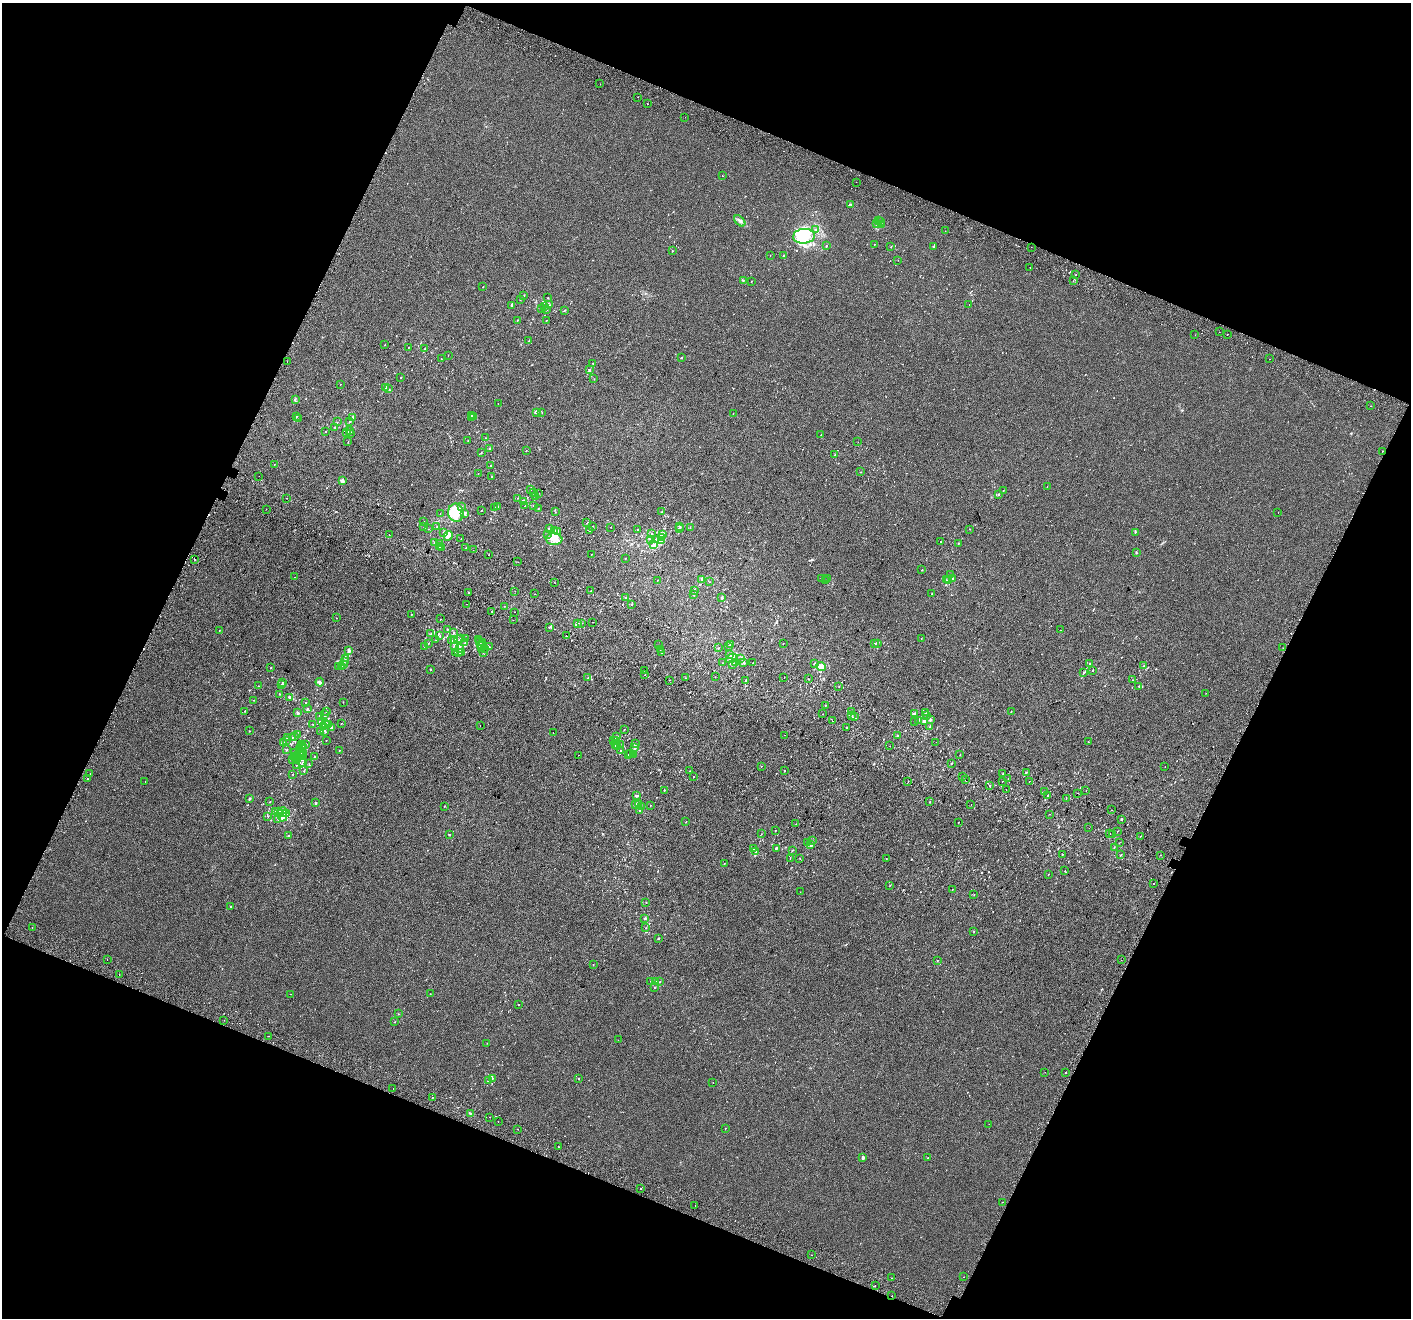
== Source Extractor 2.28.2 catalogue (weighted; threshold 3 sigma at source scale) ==
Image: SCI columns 79-5714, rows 384-5644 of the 5785 x 5965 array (HDU 1 of 3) = the unmasked area's bounding box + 8 px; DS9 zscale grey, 4 x 4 block average (1 PNG px = mean of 4 x 4 image px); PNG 1413 x 1320 px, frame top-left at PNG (2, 3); each listed source drawn as its Kron ellipse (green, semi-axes under 4 px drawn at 4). Shown black and unused: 43% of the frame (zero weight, under 2 of 3 exposures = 6% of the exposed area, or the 3 px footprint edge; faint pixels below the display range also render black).
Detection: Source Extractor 2.28.2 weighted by HDU 2 'WHT'. Background 0.00147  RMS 0.0064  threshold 0.0287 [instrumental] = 3 sigma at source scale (4.5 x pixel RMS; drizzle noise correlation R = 1.50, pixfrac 1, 0.0396/0.0396 arcsec/px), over >= 5 px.
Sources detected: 894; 3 inside a brighter object's white glare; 39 cosmic-ray / hot-pixel residue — neither listed nor drawn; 46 coinciding with a brighter row at this scale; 24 inside a brighter listed object's ellipse — not listed separately; of the other 782, all 500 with FLUX_AUTO >= 0.919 (the completeness limit of this list) listed and drawn (282 fainter detections not listed), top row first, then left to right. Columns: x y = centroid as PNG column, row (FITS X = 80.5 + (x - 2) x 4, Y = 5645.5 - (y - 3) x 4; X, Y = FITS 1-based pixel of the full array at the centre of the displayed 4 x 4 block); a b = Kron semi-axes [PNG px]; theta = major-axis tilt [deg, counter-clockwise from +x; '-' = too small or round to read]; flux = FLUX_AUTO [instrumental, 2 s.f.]
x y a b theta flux
600 84 2 2 - 1.2
638 97 2 2 - 2.1
648 104 2 2 - 3.9
685 117 2 2 - 2.5
722 176 2 2 - 1.7
856 182 2 2 - 4.9
851 204 2 2 - 2.4
740 221 7 2 -45 7
878 221 2 2 - 1.4
881 221 3 2 - 3.2
877 223 3 2 - 5.4
881 225 2 2 - 2.7
815 229 2 2 - 1.2
945 231 2 2 - 3.8
804 236 11 7 6 130
874 244 2 2 - 1.6
826 246 2 2 - 2.3
934 246 2 2 - 3.6
891 247 2 2 - 1.1
1031 247 2 2 - 1.6
672 251 2 2 - 3.4
770 255 2 2 - 1.1
783 256 2 2 - 2.5
898 260 2 2 - 1.1
1030 267 2 2 - 4.1
1076 275 2 2 - 4.2
743 280 2 2 - 2.4
751 281 2 2 - 1.4
1073 281 2 2 - 1.8
483 287 2 2 - 1.2
524 296 2 2 - 1.4
548 298 2 2 - 1.2
520 300 2 2 - 1.8
969 304 2 2 - 1
511 305 2 2 - 7.5
550 305 2 2 - 0.97
544 307 2 2 - 1.6
542 308 2 2 - 2
546 309 2 2 - 2.1
564 310 2 2 - 1.7
517 320 2 2 - 1.7
546 320 2 2 - 1.5
1219 332 2 2 - 1.6
1227 334 2 2 - 1.7
1195 335 2 2 - 2.5
529 341 2 2 - 0.94
385 345 2 2 - 1
408 347 2 2 - 1
424 349 2 2 - 1.2
448 355 2 2 - 0.95
682 357 2 2 - 3
441 359 2 2 - 1.2
1270 359 2 2 - 1.3
287 361 2 2 - 2.3
593 363 2 2 - 1.9
590 370 2 2 - 2.2
401 378 2 2 - 1.3
594 379 2 2 - 1.4
340 384 2 2 - 6.4
385 387 4 2 - 4.3
388 389 2 2 - 1.4
295 399 3 2 - 3.3
498 404 2 2 - 0.94
1371 406 2 2 - 1.1
536 412 2 2 - 25
542 412 2 2 - 1
733 413 2 2 - 1.3
472 415 2 2 - 2.2
296 416 2 2 - 1.6
353 417 3 2 - 3.1
474 417 2 2 - 2.4
471 418 2 2 - 1
299 419 2 2 - 1.3
349 421 2 2 - 2.6
337 422 2 2 - 0.95
335 428 2 2 - 1.2
349 431 2 2 - 8.8
325 432 2 2 - 1.8
346 433 2 2 - 2
350 434 2 2 - 1.6
821 435 2 2 - 0.97
485 438 2 2 - 2.2
468 440 2 2 - 1.6
348 442 2 2 - 0.93
858 442 2 2 - 0.97
489 449 2 2 - 2
526 451 2 2 - 0.94
1382 451 2 2 - 2.6
481 453 2 2 - 1.8
835 455 2 2 - 2.3
274 464 2 2 - 1.5
490 465 2 2 - 1.7
861 472 2 2 - 0.99
478 474 2 2 - 1.4
259 476 2 2 - 3.2
491 477 2 2 - 3.4
342 481 2 2 - 39
1047 486 2 2 - 5.1
530 489 2 2 - 2.4
1003 491 2 2 - 1.5
533 493 2 2 - 1.1
538 493 2 2 - 1.2
998 494 2 2 - 2.7
536 496 2 2 - 2
286 498 2 2 - 2.9
518 498 2 2 - 1.2
524 501 2 2 - 5
498 506 2 2 - 1.2
525 506 2 2 - 1.4
533 506 2 2 - 1.3
462 507 3 2 - 2.5
494 508 2 2 - 1.9
538 508 2 2 - 2.3
266 509 2 2 - 1.9
481 510 2 2 - 1.3
555 512 2 2 - 0.92
662 512 2 2 - 1
1278 512 2 2 - 1.7
456 513 9 8 - 95
464 513 3 2 - 3
440 514 2 2 - 1.2
424 522 2 2 - 12
587 522 2 2 - 1.7
592 526 2 2 - 1.2
680 526 2 2 - 1.8
424 527 2 2 - 1.2
437 527 2 2 - 3.7
611 527 2 2 - 1.2
679 528 2 2 - 3.7
690 528 2 2 - 0.98
428 529 2 2 - 2.8
549 529 2 2 - 2.5
970 529 2 2 - 1.2
555 530 2 2 - 3.3
637 530 2 2 - 1.1
557 531 2 2 - 3.8
590 531 2 2 - 2.9
443 532 3 2 - 2.9
1135 532 2 2 - 1.6
548 534 2 2 - 2.1
651 534 2 2 - 1.8
663 534 3 3 - 9.2
389 535 2 2 - 2.8
448 536 5 4 - 12
662 537 2 2 - 1.7
461 539 2 2 - 9.7
554 539 8 6 -6 51
651 539 2 2 - 2.7
655 539 3 2 - 3.4
661 541 4 3 - 6.9
941 541 2 2 - 1.2
434 542 2 2 - 4.4
440 543 2 2 - 2.2
958 543 2 2 - 1.1
654 545 2 2 - 3.5
439 546 3 2 - 8.3
442 547 2 2 - 1.6
466 548 2 2 - 1
473 550 2 2 - 1.1
1136 552 3 2 - 2.1
489 554 2 2 - 3.7
591 554 2 2 - 1.1
625 558 2 2 - 1.5
195 560 2 2 - 5.8
518 562 2 2 - 0.94
922 570 2 2 - 1.7
950 575 2 2 - 1.8
294 577 2 2 - 2.1
821 578 2 2 - 2.4
828 578 2 2 - 1.7
702 579 3 2 - 4.1
952 579 2 2 - 14
657 580 2 2 - 1.5
946 580 2 2 - 1.6
825 581 2 2 - 1.3
948 581 2 2 - 4.5
555 582 2 2 - 1.8
709 582 2 2 - 0.97
695 590 2 2 - 1
515 591 2 2 - 3.7
591 591 2 2 - 2.9
468 593 2 2 - 2
534 594 2 2 - 2.9
932 594 2 2 - 2.5
694 595 2 2 - 2.5
625 598 2 2 - 1.4
722 598 2 2 - 13
467 604 2 2 - 1.7
632 604 2 2 - 2.1
504 606 2 2 - 1.2
492 611 2 2 - 1.9
515 612 2 2 - 2
411 614 2 2 - 1.8
336 618 2 2 - 1.2
441 619 2 2 - 1.2
513 620 2 2 - 2.8
593 622 2 2 - 1.5
581 623 2 2 - 1.6
577 624 2 2 - 8
549 627 3 2 - 2.7
447 629 2 2 - 3.3
1060 630 2 2 - 1
219 631 2 2 - 1.2
453 633 2 2 - 1.6
431 634 2 2 - 1.5
440 636 2 2 - 2
566 636 2 2 - 9.2
921 638 2 2 - 1.3
460 639 2 2 - 1.1
465 639 2 2 - 2
479 639 2 2 - 1.1
436 640 2 2 - 1.4
455 640 4 2 - 10
459 640 2 2 - 1.9
452 641 2 2 - 1.7
480 642 3 2 - 2.8
482 642 2 2 - 1.2
428 643 2 2 - 3.3
465 643 2 2 - 2.1
875 643 3 2 - 2.8
783 644 2 2 - 1.2
878 644 2 2 - 1.3
659 645 2 2 - 3.5
731 645 2 2 - 1.4
425 646 3 2 - 3
455 646 2 2 - 2.7
480 646 2 2 - 2.1
729 646 2 2 - 2
489 647 2 2 - 1.5
482 648 2 2 - 1.7
484 648 2 2 - 2.2
718 648 2 2 - 1.4
1283 648 2 2 - 1.8
459 649 4 3 - 6.7
660 650 2 2 - 1.4
349 651 4 2 - 6.2
455 652 2 2 - 1.7
459 652 4 2 - 6.3
461 653 2 2 - 1.8
483 653 2 2 - 0.95
662 653 2 2 - 4.6
730 654 2 2 - 1.4
731 658 6 3 34 15
345 659 2 2 - 2.5
740 659 2 2 - 1.7
344 661 3 2 - 3.9
744 662 2 2 - 2.4
722 663 2 2 - 1.1
735 663 2 2 - 1.4
753 663 2 2 - 0.97
815 663 2 2 - 1.2
1090 663 2 2 - 1
343 664 2 2 - 2.5
733 664 3 2 - 4.2
821 666 5 4 - 24
1144 666 2 2 - 1.4
338 667 3 2 - 3.2
342 667 3 2 - 3.4
271 668 2 2 - 1.3
430 670 2 2 - 2
645 670 2 2 - 6.5
1093 670 2 2 - 3.8
1083 672 2 2 - 2.1
645 675 2 2 - 5.4
715 677 2 2 - 9.5
588 678 2 2 - 1.7
686 678 2 2 - 1.1
784 678 2 2 - 1.8
808 679 2 2 - 2.5
670 680 2 2 - 0.98
746 680 2 2 - 2
1132 680 2 2 - 0.98
283 682 2 2 - 0.97
320 682 4 3 - 9.8
282 684 2 2 - 4.7
258 686 2 2 - 1.9
839 686 2 2 - 1.2
1138 686 2 2 - 1.5
1206 693 2 2 - 0.94
279 694 2 2 - 1.4
290 698 2 2 - 2.4
254 700 2 2 - 1.7
343 702 2 2 - 1.7
305 703 2 2 - 2.1
825 705 2 2 - 1.5
307 709 3 2 - 3.2
245 711 2 2 - 2.4
326 711 2 2 - 1.4
1011 711 2 2 - 1.9
852 712 2 2 - 1
298 713 2 2 - 5.1
926 713 2 2 - 0.99
822 714 2 2 - 4.4
915 714 2 2 - 2.8
324 715 3 2 - 3.4
926 715 2 2 - 1.5
320 716 2 2 - 1.2
852 716 2 2 - 1.8
854 717 2 2 - 2.8
918 720 2 2 - 1.7
930 720 3 2 - 3.4
322 721 3 3 - 23
832 721 2 2 - 1.5
924 721 4 2 - 8.6
915 722 2 2 - 3.7
325 723 3 2 - 3.1
341 723 2 2 - 1
313 724 2 2 - 1.9
328 725 2 2 - 2.5
323 726 4 2 - 12
480 726 2 2 - 4.3
332 727 2 2 - 2.9
846 727 2 2 - 3.2
930 727 2 2 - 1.2
624 730 2 2 - 1.6
249 731 2 2 - 1.6
321 731 2 2 - 2.4
325 731 2 2 - 1.4
553 733 2 2 - 2
298 735 2 2 - 3
785 735 2 2 - 2.6
295 736 2 2 - 2.4
616 736 2 2 - 0.93
898 736 2 2 - 9
288 737 2 2 - 1.6
292 737 2 2 - 1.2
286 740 2 2 - 2.3
326 740 2 2 - 1.1
613 740 3 2 - 3.2
615 741 2 2 - 1.1
1088 741 2 2 - 1.7
284 742 2 2 - 2.1
936 742 2 2 - 1.9
306 744 2 2 - 1
620 744 2 2 - 1.6
635 744 3 2 - 2.4
301 745 2 2 - 1.5
615 745 2 2 - 1.9
890 746 2 2 - 1.1
303 747 2 2 - 1.5
617 747 2 2 - 2
635 748 3 2 - 4.7
302 749 2 2 - 4.4
287 750 2 2 - 2.2
299 750 2 2 - 1.4
339 750 2 2 - 2.1
621 750 2 2 - 1.3
301 752 3 2 - 4.4
294 753 2 2 - 1.8
300 754 2 2 - 1.3
303 754 2 2 - 1.7
628 754 2 2 - 1.3
631 754 2 2 - 10
960 754 2 2 - 1
578 755 2 2 - 2.1
633 755 2 2 - 2.1
294 756 2 2 - 1.1
303 756 2 2 - 2.2
297 757 2 2 - 1.9
315 757 2 2 - 0.95
293 759 2 2 - 2.5
296 760 3 2 - 3.4
302 763 4 2 - 4.5
952 763 2 2 - 1.2
309 764 2 2 - 1
296 766 2 2 - 1.1
761 766 2 2 - 1.2
1165 767 2 2 - 1.4
304 771 2 2 - 2.3
690 771 2 2 - 1.4
784 771 2 2 - 2
1026 772 2 2 - 6.3
90 774 2 2 - 160
293 774 2 2 - 0.97
1003 774 2 2 - 2.2
694 777 2 2 - 0.96
962 777 2 2 - 1.6
87 778 2 2 - 1.9
1008 778 2 2 - 1.8
965 780 2 2 - 4.2
145 781 2 2 - 2.9
908 781 2 2 - 6.4
1029 781 2 2 - 2.6
1002 782 2 2 - 1.4
989 785 2 2 - 4
664 790 2 2 - 3.5
1006 790 2 2 - 1.3
1086 791 2 2 - 2.9
1045 792 2 2 - 1.1
1078 793 2 2 - 1.1
1048 795 2 2 - 2.7
637 796 2 2 - 6.2
249 799 2 2 - 7.7
1066 799 2 2 - 1.1
270 802 2 2 - 1
930 802 2 2 - 2
315 803 2 2 - 9.6
638 803 2 2 - 1.4
635 804 2 2 - 14
971 804 2 2 - 8.5
650 805 2 2 - 1.2
641 806 2 2 - 1.4
444 807 2 2 - 0.96
640 810 2 2 - 2.2
1111 810 2 2 - 13
275 811 2 2 - 1.1
278 811 2 2 - 2.2
283 812 5 3 - 19
280 814 3 2 - 6.1
287 814 3 2 - 4.5
1050 814 2 2 - 4
268 816 2 2 - 1.9
283 817 4 3 - 9.3
278 819 2 2 - 1.5
1121 819 2 2 - 5.7
686 822 2 2 - 1.2
958 822 2 2 - 1
796 824 2 2 - 1.5
1089 828 2 2 - 1.4
775 830 2 2 - 1.8
1117 831 2 2 - 1
449 834 2 2 - 0.95
761 834 2 2 - 2.1
1110 834 2 2 - 4.2
1113 835 2 2 - 3.5
288 836 2 2 - 2.4
1140 836 2 2 - 0.92
812 840 2 2 - 1
808 843 2 2 - 1.7
1119 843 2 2 - 0.99
811 845 3 2 - 7.9
1114 847 2 2 - 0.98
776 848 2 2 - 3.1
753 849 2 2 - 5.1
792 850 2 2 - 1.4
755 852 2 2 - 1.9
1062 854 2 2 - 2.5
1121 855 2 2 - 2
1160 855 2 2 - 1.2
790 858 2 2 - 1.1
800 858 2 2 - 1.3
886 859 2 2 - 1.4
724 863 2 2 - 1.8
1065 871 2 2 - 1
1048 874 2 2 - 1.1
1154 884 2 2 - 5.5
890 885 2 2 - 1.6
952 889 2 2 - 1
800 892 2 2 - 1
974 895 2 2 - 1.5
646 902 2 2 - 1.5
231 907 2 2 - 7.1
645 918 2 2 - 3.8
32 927 2 2 - 0.99
646 928 2 2 - 1.4
974 931 2 2 - 1.3
659 938 2 2 - 4.1
107 960 2 2 - 1.6
1121 960 2 2 - 1.3
937 961 2 2 - 1.3
593 965 2 2 - 1.5
119 974 2 2 - 8
651 981 2 2 - 2.1
655 981 4 3 - 5.3
660 982 2 2 - 1.5
655 987 2 2 - 4.2
291 994 2 2 - 1.3
430 994 2 2 - 1.5
518 1005 2 2 - 2.5
398 1014 2 2 - 1.3
224 1020 2 2 - 3
395 1022 2 2 - 1.2
269 1036 2 2 - 2
618 1040 2 2 - 3.6
487 1043 2 2 - 0.93
1045 1072 2 2 - 1.3
1065 1072 2 2 - 2.8
492 1078 2 2 - 1.9
578 1078 2 2 - 4.2
488 1081 2 2 - 0.94
713 1082 2 2 - 1
393 1089 2 2 - 2.4
432 1097 2 2 - 1.4
470 1114 3 2 - 1.6
490 1117 2 2 - 4.8
498 1121 2 2 - 2
989 1124 2 2 - 1.5
725 1128 2 2 - 1
517 1129 2 2 - 2.2
558 1146 2 2 - 1.7
863 1158 2 2 - 21
928 1158 2 2 - 1.2
641 1188 2 2 - 1.7
1002 1202 2 2 - 6.9
695 1205 2 2 - 9.8
811 1255 2 2 - 1.6
964 1277 2 2 - 1.6
892 1278 2 2 - 6.9
875 1285 2 2 - 1.7
892 1296 2 2 - 5.9
Overlapping masked pixels (flux is a lower limit): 1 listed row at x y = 892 1296
Diffuse or blended objects may show on this block-average render without a row.